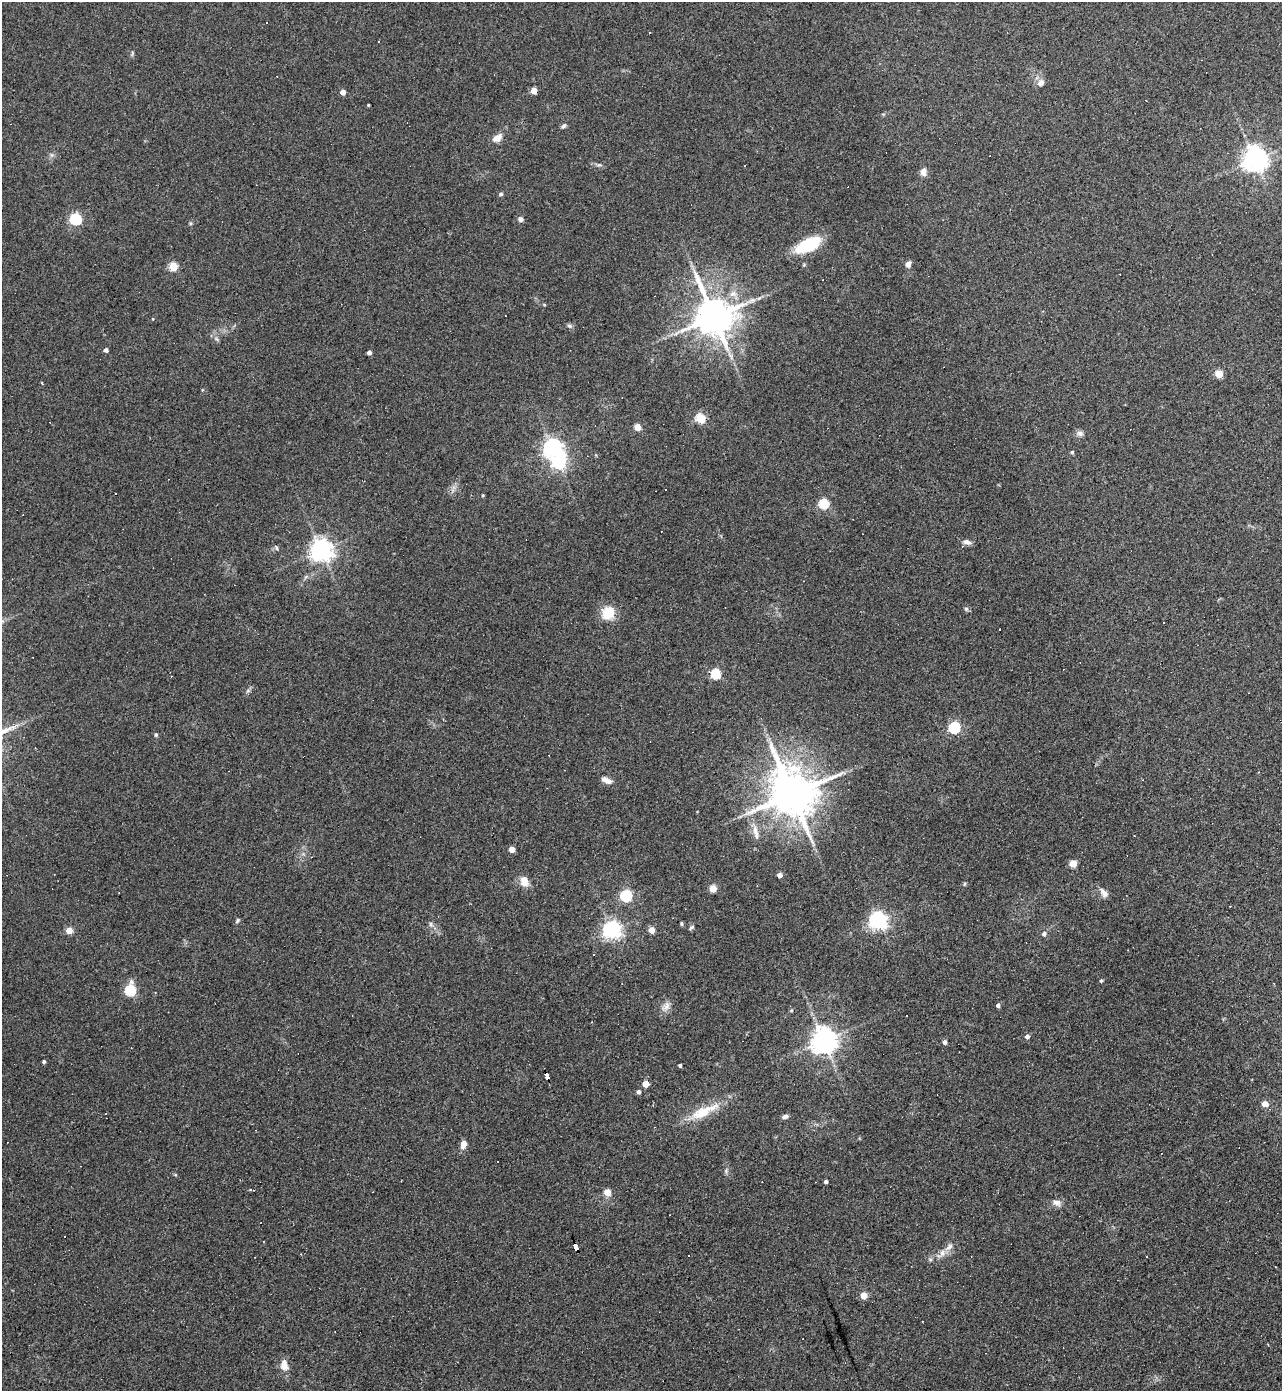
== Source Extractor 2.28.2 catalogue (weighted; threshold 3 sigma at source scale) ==
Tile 6 of 4 x 4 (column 2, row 2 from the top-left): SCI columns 1425-2704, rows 2778-4166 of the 5540 x 5554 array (HDU 1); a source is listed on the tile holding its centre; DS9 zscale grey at full resolution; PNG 1284 x 1393 px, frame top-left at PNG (2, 2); no overlay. Shown black and unused: <1% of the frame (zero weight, under 3 of 4 exposures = <1% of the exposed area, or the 3 px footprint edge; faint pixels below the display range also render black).
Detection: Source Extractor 2.28.2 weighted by HDU 2 'WHT'; one run over the whole footprint, this tile lists its part. Background 0.067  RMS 0.0076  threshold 0.0344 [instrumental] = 3 sigma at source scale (4.5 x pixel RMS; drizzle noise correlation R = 1.50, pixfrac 1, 0.05/0.05 arcsec/px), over >= 5 px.
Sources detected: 119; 27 cosmic-ray / hot-pixel residue — not listed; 2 inside a brighter listed object's ellipse — not listed separately; the other 90 listed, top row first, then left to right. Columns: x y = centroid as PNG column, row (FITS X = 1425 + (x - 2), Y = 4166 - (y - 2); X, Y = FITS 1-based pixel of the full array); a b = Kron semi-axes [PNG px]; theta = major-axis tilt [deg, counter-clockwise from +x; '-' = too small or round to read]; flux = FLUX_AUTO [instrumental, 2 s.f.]
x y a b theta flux
1041 83 12 8 43 3.5
534 91 4 4 - 14
343 92 4 4 - 6.6
368 105 3 2 - 0.64
563 126 7 5 32 1.6
497 138 14 8 37 5.8
1255 159 7 7 - 760
923 172 11 7 77 3.9
501 194 6 4 17 1.2
75 219 5 5 - 89
520 219 7 6 - 2.2
190 223 5 4 - 0.89
808 245 27 11 26 37
908 264 8 6 60 3.2
173 266 5 5 - 33
544 305 4 4 - 0.75
714 317 11 10 - 2500
153 319 4 2 - 0.5
569 326 7 5 -21 1.6
106 350 4 4 - 2.7
369 352 4 4 - 3.4
731 356 10 4 -77 2.5
1219 374 5 4 - 26
202 390 5 3 - 0.58
700 418 5 5 - 49
637 427 5 4 - 15
1080 433 9 7 -30 2.5
553 448 7 6 - 390
1072 452 4 4 - 1
559 462 7 6 - 120
666 490 3 3 - 3.6
115 494 3 3 - 1.8
483 495 3 3 - 0.85
823 504 5 5 - 56
967 542 11 6 -11 3
277 548 6 4 -88 1.1
321 550 7 7 - 580
966 609 6 5 - 1.4
608 613 12 11 - 18
715 674 5 5 - 56
248 691 6 4 -18 1.1
954 728 5 5 - 80
156 735 5 4 - 1
1258 772 3 2 - 0.94
606 780 13 6 -23 4.5
792 794 14 12 -64 3600
755 832 21 6 -77 6.5
1134 836 3 2 - 0.8
512 849 4 4 - 8.2
1073 863 5 5 - 19
780 875 4 4 - 4.2
524 883 12 8 -2 6.2
713 889 5 4 - 19
1104 893 13 7 -49 4.2
626 896 5 5 - 83
237 921 7 4 59 1.2
878 921 6 6 - 330
431 924 7 4 -90 1.5
681 924 6 4 -89 0.93
691 927 8 4 45 1.3
69 930 4 4 - 13
612 930 6 6 - 330
651 930 4 4 - 10
1044 934 6 6 - 2.1
593 955 3 2 - 0.62
1101 981 4 3 - 1.1
130 990 6 5 - 66
998 1005 4 4 - 2.3
666 1006 15 9 55 4.9
791 1010 5 3 - 0.77
1027 1036 5 4 - 2.4
824 1040 8 7 - 900
945 1042 4 4 - 2.6
44 1062 4 3 - 1.2
680 1065 3 3 - 1.5
547 1076 7 4 -78 100
646 1084 5 4 - 11
638 1092 4 4 - 2.5
1265 1104 4 4 - 9.8
703 1112 44 13 26 21
785 1116 7 5 24 2.2
463 1144 9 6 75 5.1
826 1182 3 3 - 2
250 1190 5 3 - 0.69
607 1192 5 5 - 15
1057 1203 11 8 -18 3.8
575 1247 8 3 -69 130
949 1247 14 6 42 4.1
864 1295 4 4 - 15
284 1365 14 9 -89 6.8
Overlapping masked pixels (flux is a lower limit): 2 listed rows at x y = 547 1076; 575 1247